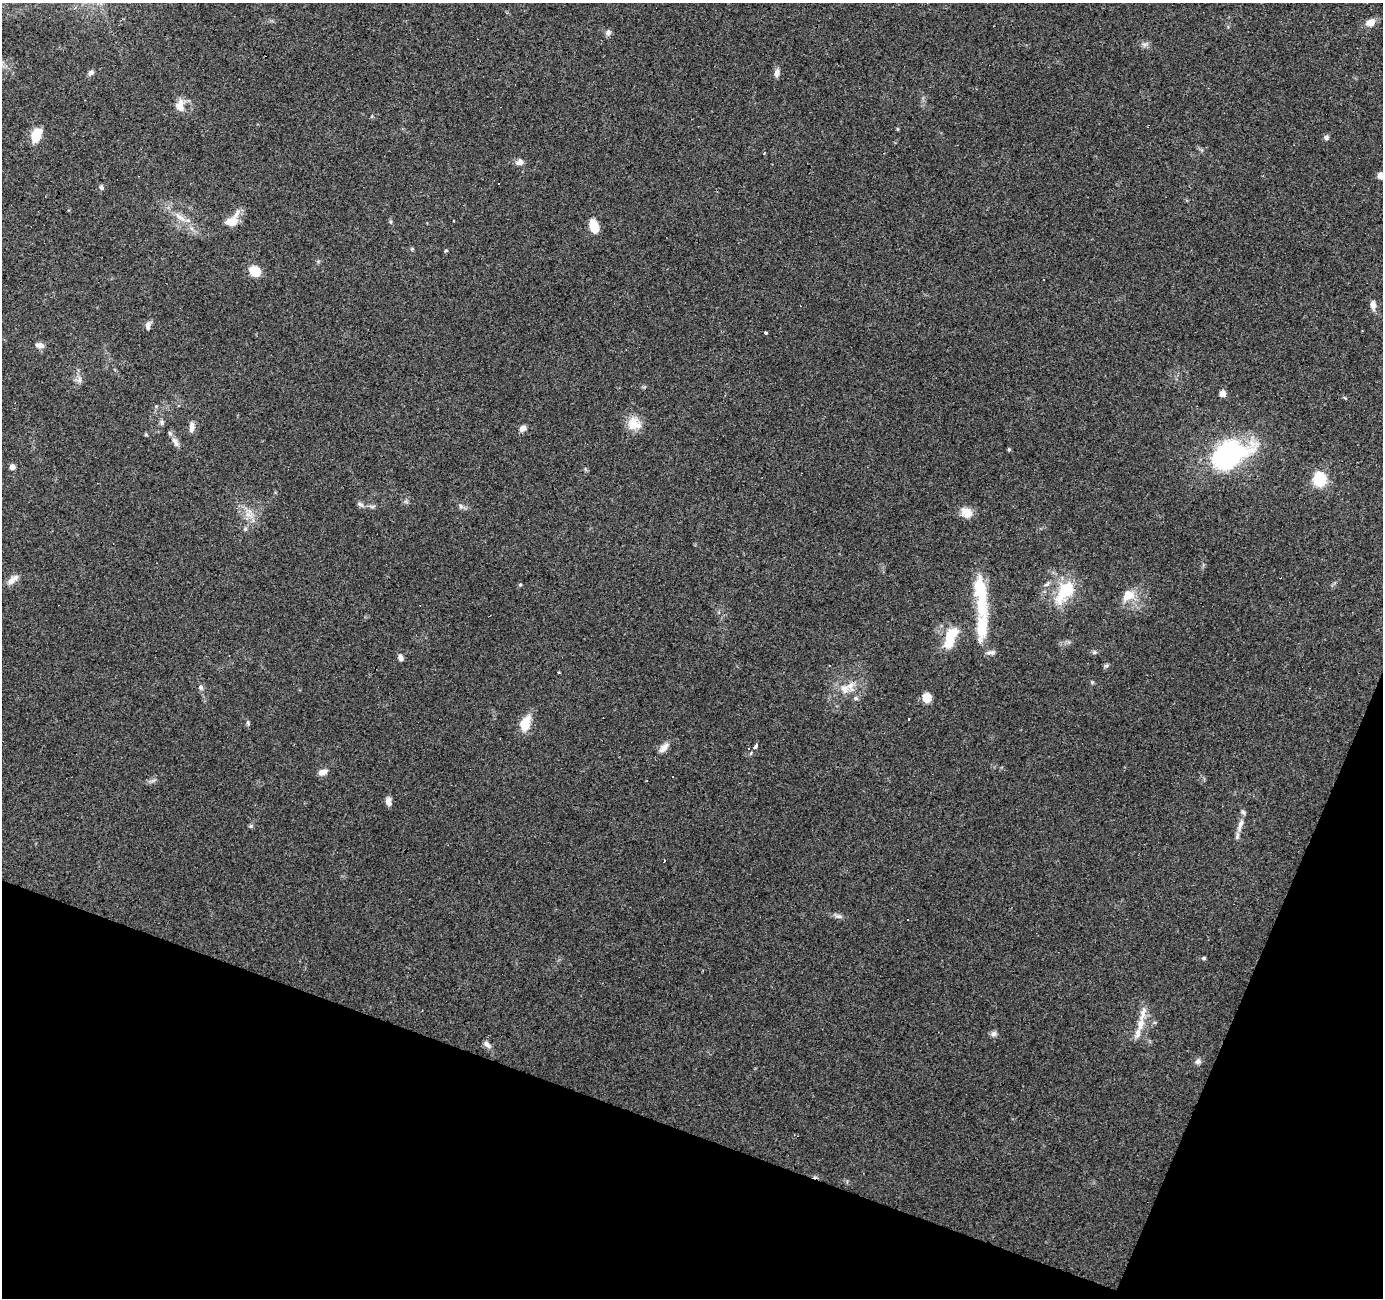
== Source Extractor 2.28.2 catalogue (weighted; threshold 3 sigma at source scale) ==
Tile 15 of 4 x 4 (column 3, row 4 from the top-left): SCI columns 2763-4143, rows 207-1502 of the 5528 x 5664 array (HDU 1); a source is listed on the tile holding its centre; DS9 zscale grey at full resolution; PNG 1385 x 1300 px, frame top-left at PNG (2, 3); no overlay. Shown black and unused: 18% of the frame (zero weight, under 3 of 4 exposures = <1% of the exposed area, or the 3 px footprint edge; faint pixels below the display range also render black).
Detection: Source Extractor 2.28.2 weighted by HDU 2 'WHT'; one run over the whole footprint, this tile lists its part. Background 0.0703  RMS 0.0053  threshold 0.0239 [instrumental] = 3 sigma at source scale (4.5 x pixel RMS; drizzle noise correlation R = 1.50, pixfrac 1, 0.0396/0.0396 arcsec/px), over >= 5 px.
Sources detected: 83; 1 inside a brighter object's white glare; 9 cosmic-ray / hot-pixel residue — not listed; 5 inside a brighter listed object's ellipse — not listed separately; the other 68 listed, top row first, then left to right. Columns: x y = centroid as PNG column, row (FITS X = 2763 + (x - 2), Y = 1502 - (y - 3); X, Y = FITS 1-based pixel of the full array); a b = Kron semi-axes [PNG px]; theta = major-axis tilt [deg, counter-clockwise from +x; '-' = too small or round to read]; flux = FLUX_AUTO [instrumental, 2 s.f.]
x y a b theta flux
1370 23 13 8 30 4.3
608 33 8 8 - 1.7
1145 45 10 6 8 1.7
91 73 7 6 - 1.7
777 73 12 7 81 2.2
180 106 17 10 -85 5.2
36 135 15 9 66 11
1326 137 6 6 - 1.4
519 162 9 6 39 2.8
1381 176 9 7 -2 3.2
101 187 6 5 - 1.5
180 217 23 7 -38 6.4
232 220 21 11 46 8.4
390 222 6 4 -90 0.73
594 226 11 7 -72 14
412 249 6 4 -46 0.62
446 251 3 3 - 3.8
255 271 10 9 - 12
1373 305 12 6 -85 3.1
148 326 10 6 80 2.3
766 332 4 3 - 1.6
40 345 11 7 -12 2.6
79 380 9 6 73 2
1222 394 6 5 - 4.2
162 423 7 4 75 1
634 424 18 16 -18 8.2
192 427 14 7 85 2.8
523 428 9 7 45 2.2
146 435 6 4 -2 0.6
175 442 15 7 -58 3.1
1009 449 5 4 - 0.65
1229 454 33 19 23 99
12 467 5 5 - 2.5
1319 479 7 6 - 73
360 504 10 6 -29 1.6
461 506 7 6 - 1.4
967 512 14 12 -36 6
248 514 17 8 -24 5.2
245 529 6 5 - 1
13 580 18 8 38 3.7
1047 584 9 4 27 1.3
520 585 5 4 - 0.68
981 590 41 13 -83 24
1064 592 39 18 56 20
1128 595 14 10 40 8.7
950 638 29 13 70 15
991 652 11 6 12 1.9
1095 652 6 4 70 0.8
401 658 8 5 -75 2
1106 665 8 4 9 0.96
559 672 3 2 - 0.93
1092 682 6 4 -18 0.64
201 687 7 6 - 1.5
844 689 22 13 -14 8.9
927 698 6 5 - 17
525 723 18 10 71 11
756 745 5 3 - 11
664 748 15 8 44 3.5
322 772 13 7 23 2.9
388 802 9 6 -79 2.8
1240 825 22 7 73 4.4
664 860 3 2 - 0.58
838 916 12 6 -7 1.9
1204 958 5 4 - 0.87
1143 1013 25 8 74 5.5
994 1034 8 7 - 1.8
487 1044 12 6 -42 2.3
1198 1061 8 7 - 1.8
Isophote crosses this tile's border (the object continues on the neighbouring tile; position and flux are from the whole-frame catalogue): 1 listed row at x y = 1381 176